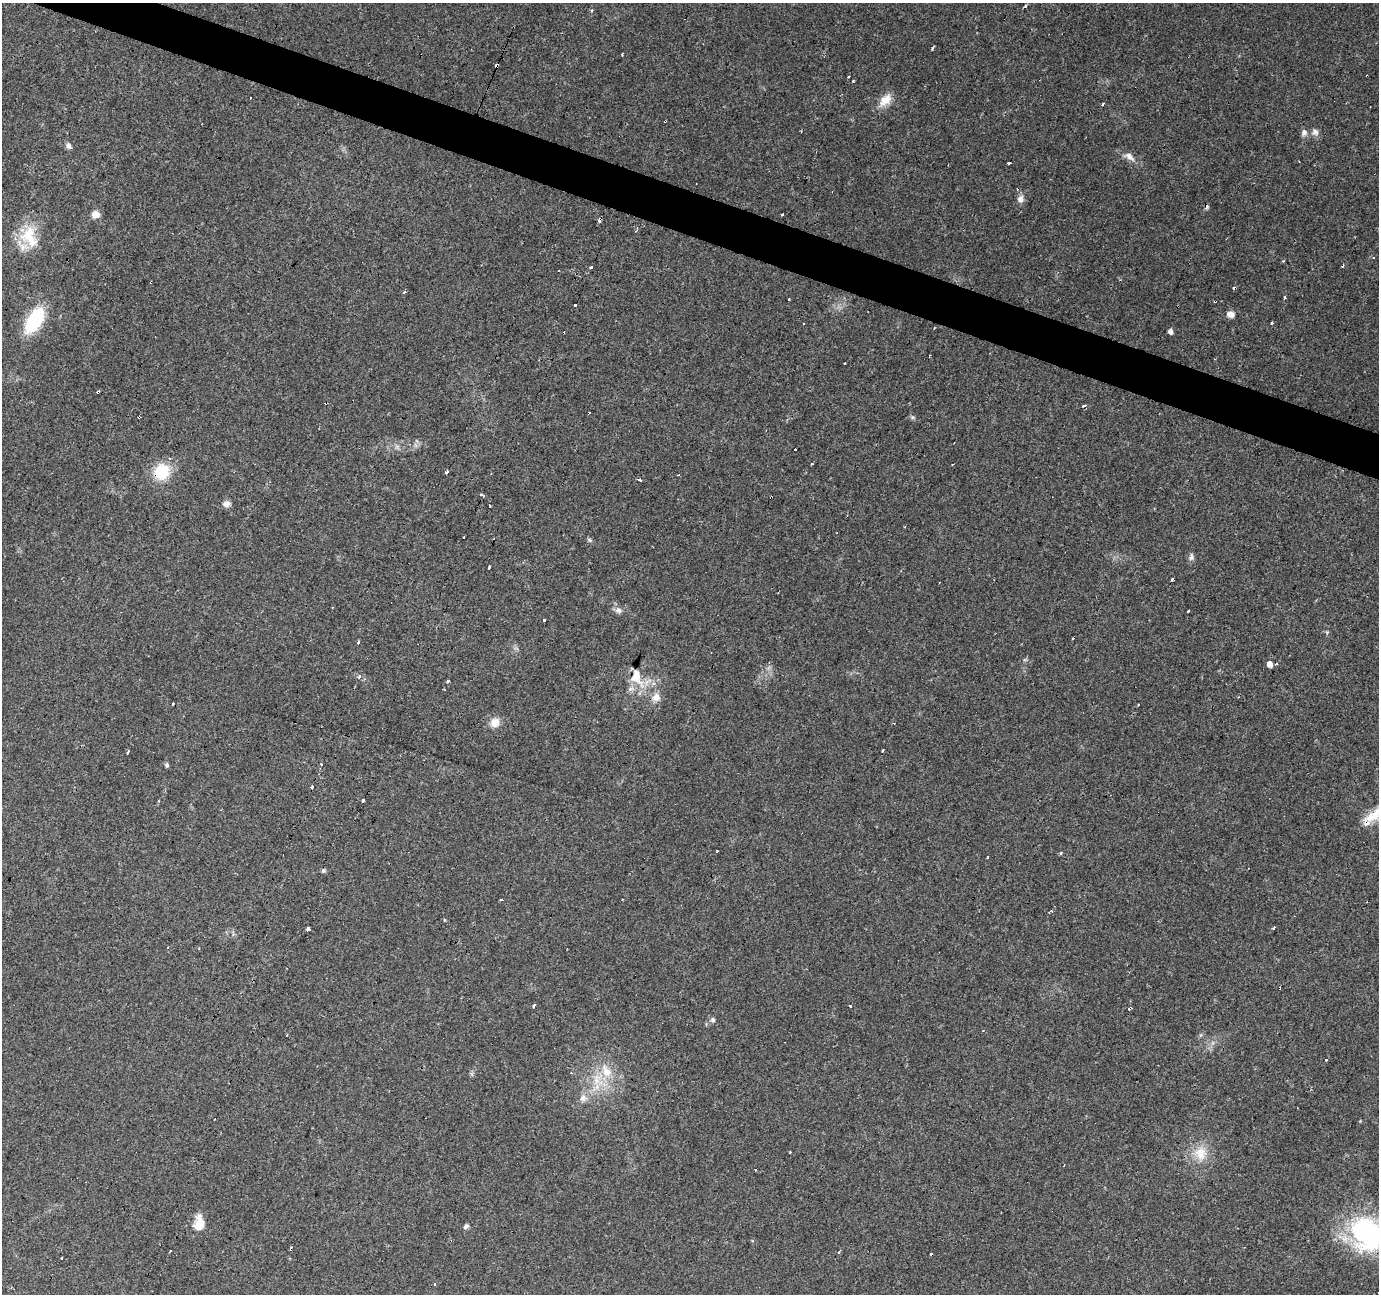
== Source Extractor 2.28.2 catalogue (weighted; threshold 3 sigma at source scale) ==
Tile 11 of 4 x 4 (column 3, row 3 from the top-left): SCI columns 2754-4130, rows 1500-2791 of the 5510 x 5647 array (HDU 1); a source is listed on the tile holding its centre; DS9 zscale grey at full resolution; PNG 1381 x 1296 px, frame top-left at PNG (2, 3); no overlay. Shown black and unused: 3% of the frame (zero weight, under 3 of 4 exposures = <1% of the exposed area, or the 3 px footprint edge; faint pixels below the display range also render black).
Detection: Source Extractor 2.28.2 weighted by HDU 2 'WHT'; one run over the whole footprint, this tile lists its part. Background 0.0565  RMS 0.0043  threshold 0.0191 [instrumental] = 3 sigma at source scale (4.5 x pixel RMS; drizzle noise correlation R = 1.50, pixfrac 1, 0.0396/0.0396 arcsec/px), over >= 5 px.
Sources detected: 122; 38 cosmic-ray / hot-pixel residue — not listed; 2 inside a brighter listed object's ellipse — not listed separately; the other 82 listed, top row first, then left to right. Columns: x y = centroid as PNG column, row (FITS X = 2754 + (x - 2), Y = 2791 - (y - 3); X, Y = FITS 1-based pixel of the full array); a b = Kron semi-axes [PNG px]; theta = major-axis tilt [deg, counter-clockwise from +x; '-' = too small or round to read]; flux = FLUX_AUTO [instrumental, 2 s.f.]
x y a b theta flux
1025 6 3 3 - 4.3
591 10 4 3 - 0.7
932 48 4 3 - 0.67
622 54 3 2 - 0.6
497 66 3 3 - 5.8
885 100 21 12 45 5.3
1315 132 10 8 -46 1.8
1304 133 9 8 - 1.6
69 146 8 6 -59 1.5
1129 156 17 8 -36 3.2
1009 163 4 3 - 3
1020 199 10 8 74 2.1
95 214 8 8 - 3.3
782 214 3 3 - 1.9
637 228 8 3 71 0.74
29 237 32 21 -66 15
1373 258 4 3 - 0.6
591 267 4 3 - 2
404 292 3 3 - 2.1
1285 297 3 3 - 2.9
1215 301 4 2 - 0.37
575 305 3 3 - 8.2
1231 314 10 8 -8 2.2
34 320 28 14 59 26
1272 323 3 3 - 1
934 328 3 2 - 0.44
1170 331 5 5 - 1.4
845 363 3 3 - 1.2
98 392 4 3 - 4.4
1085 405 3 3 - 28
912 417 6 4 -71 0.69
162 472 21 19 58 13
447 472 4 3 - 3.3
678 475 3 2 - 0.29
640 480 4 3 - 3.1
481 495 3 3 - 2.7
226 504 10 7 2 2.1
905 527 3 3 - 0.43
590 540 6 4 -70 0.64
1191 557 9 7 77 1.4
489 568 4 3 - 2.5
1172 579 3 3 - 1.7
619 610 9 7 -33 1.8
544 620 3 2 - 2
358 642 4 3 - 1.4
1270 664 7 5 -58 1.8
1276 664 3 3 - 0.89
359 677 3 3 - 1.6
636 677 25 14 -66 8.3
448 681 3 3 - 1.7
656 697 12 11 - 3.5
1138 705 3 2 - 0.56
495 722 12 11 - 4
128 752 4 3 - 3.6
322 764 3 3 - 1.3
167 765 6 5 - 0.78
312 787 3 3 - 2.8
363 800 3 3 - 12
1374 815 28 12 35 8.3
717 851 3 3 - 2
1061 853 5 3 - 0.36
987 857 3 2 - 0.4
323 871 6 5 - 0.74
501 900 3 2 - 1.2
1050 911 4 2 - 0.41
1274 927 4 2 - 1.8
308 929 3 3 - 3.9
168 947 3 2 - 0.41
534 1006 3 3 - 9
851 1006 3 3 - 3.1
713 1020 6 5 - 1
1326 1060 3 3 - 0.95
606 1071 22 11 -63 8
583 1098 11 9 -86 2.5
1200 1153 19 18 - 8.9
755 1170 3 3 - 1.4
199 1223 19 11 84 6.5
466 1226 7 4 42 1.1
1368 1234 48 38 -51 58
291 1249 4 3 - 6.3
839 1252 3 3 - 1.2
435 1284 3 3 - 0.61
Overlapping masked pixels (flux is a lower limit): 7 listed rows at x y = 497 66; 1215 301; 98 392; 162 472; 656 697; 1374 815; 291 1249
Isophote crosses this tile's border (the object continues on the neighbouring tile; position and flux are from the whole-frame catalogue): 2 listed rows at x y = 1374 815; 1368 1234
Unlisted compact peaks at least as high as the median listed source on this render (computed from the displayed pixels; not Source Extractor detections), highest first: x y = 853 81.